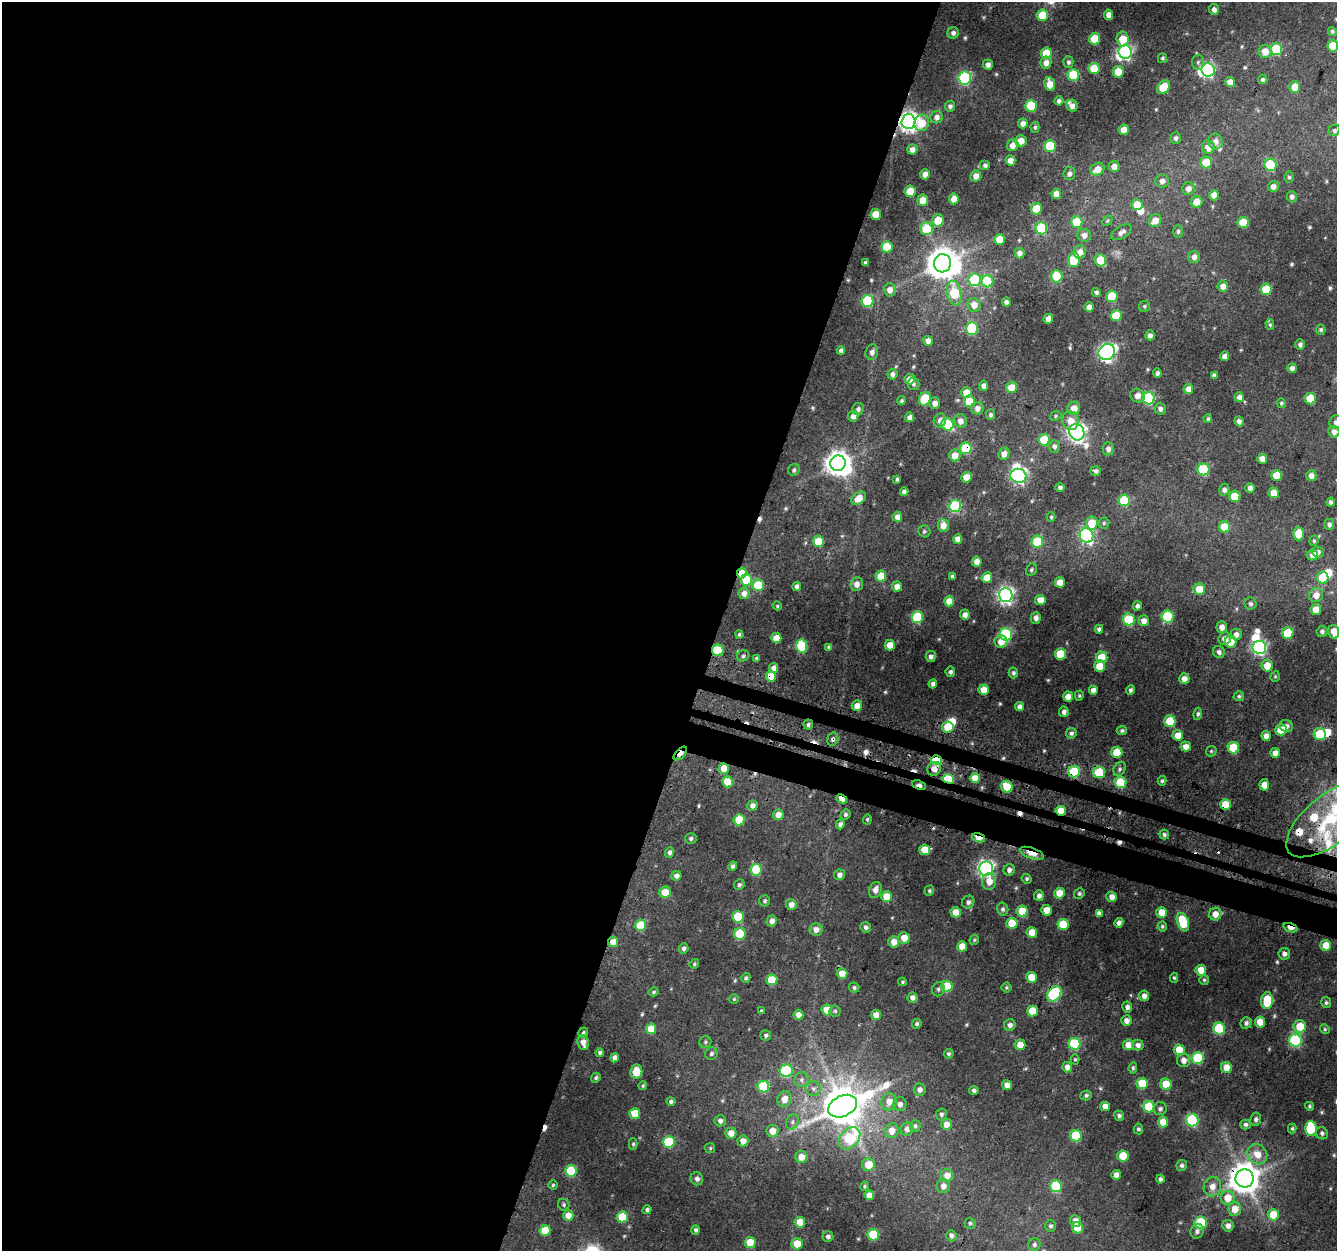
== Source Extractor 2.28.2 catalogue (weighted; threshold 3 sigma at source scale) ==
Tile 5 of 4 x 4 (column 1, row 2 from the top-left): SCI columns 31-1365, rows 2822-4070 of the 5395 x 5594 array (HDU 1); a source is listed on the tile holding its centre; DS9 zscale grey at full resolution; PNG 1339 x 1253 px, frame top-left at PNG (2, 2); each listed source drawn as its Kron ellipse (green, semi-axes under 4 px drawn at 4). Shown black and unused: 56% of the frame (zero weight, under 3 of 4 exposures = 4% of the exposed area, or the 3 px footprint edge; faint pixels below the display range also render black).
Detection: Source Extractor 2.28.2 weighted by HDU 2 'WHT'; one run over the whole footprint, this tile lists its part. Background 0.0277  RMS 0.0034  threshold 0.0153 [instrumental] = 3 sigma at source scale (4.5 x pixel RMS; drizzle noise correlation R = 1.50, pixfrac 1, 0.0396/0.0396 arcsec/px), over >= 5 px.
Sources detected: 572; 1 too faint to see at this stretch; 10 inside a brighter object's white glare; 11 cosmic-ray / hot-pixel residue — neither listed nor drawn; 6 inside a brighter listed object's ellipse — not listed separately; of the other 544, all 500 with FLUX_AUTO >= 0.476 (the completeness limit of this list) listed and drawn (44 fainter detections not listed), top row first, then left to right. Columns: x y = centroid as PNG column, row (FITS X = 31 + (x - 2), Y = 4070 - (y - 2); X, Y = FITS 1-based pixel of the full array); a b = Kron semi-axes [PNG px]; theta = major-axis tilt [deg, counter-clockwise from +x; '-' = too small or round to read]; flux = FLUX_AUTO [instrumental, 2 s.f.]
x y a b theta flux
1214 9 5 5 - 1.6
1042 15 6 5 - 12
1109 15 5 4 - 2
1332 31 4 4 - 0.69
953 33 6 5 - 1.3
1095 39 6 5 - 13
1123 39 7 6 - 7.5
1333 46 5 5 - 9.3
1276 49 6 6 - 27
1265 51 6 6 - 4.4
1125 52 7 6 - 86
1046 53 6 5 - 9.4
1162 58 5 4 - 0.66
1068 62 5 5 - 0.82
1198 62 7 6 - 0.92
1046 63 6 5 - 2.3
988 65 5 5 - 1.8
1094 68 5 5 - 11
1208 70 7 6 - 66
1118 72 5 5 - 8
1073 75 6 5 - 17
965 78 6 6 - 54
1263 79 5 4 - 0.77
1230 82 5 5 - 3
1050 84 7 5 -80 4.3
1163 87 7 5 47 7.6
1295 87 5 5 - 6.1
1059 101 4 4 - 1.1
950 106 5 5 - 1
1031 106 6 5 - 18
1072 106 6 5 - 1.9
937 117 6 6 - 1.7
908 121 7 7 - 230
922 123 8 7 - 7.5
1023 123 5 4 - 2.1
1035 127 5 4 - 0.7
1124 130 5 5 - 4.3
1334 130 6 5 - 0.75
1176 138 6 5 - 1
1021 141 6 5 - 4.3
1215 141 8 7 - 2
1013 145 6 5 - 3.5
1050 146 6 5 - 18
1208 147 7 6 - 3.4
912 149 5 5 - 2.3
1011 161 5 5 - 2.8
1206 162 6 5 - 8.9
985 165 5 5 - 0.96
1270 165 6 6 - 24
1114 166 5 5 - 2.5
1097 169 7 6 - 4.1
925 174 5 5 - 3.4
1069 174 6 5 - 1.2
976 176 5 5 - 2.7
1289 177 5 5 - 0.66
1162 181 7 6 - 1.8
1273 186 5 5 - 2.1
1188 188 6 6 - 2.1
910 191 5 5 - 9
1056 194 5 5 - 2.8
1214 195 5 5 - 3.2
1292 197 6 5 - 1.3
954 199 5 5 - 4.2
923 200 5 5 - 5.8
1197 202 6 5 - 4.9
1137 205 5 5 - 6.3
1036 209 5 5 - 11
876 214 5 5 - 7.5
938 220 6 5 - 8.6
1107 221 6 4 45 0.52
1155 221 7 6 - 4.1
1077 222 6 5 - 12
1243 223 5 5 - 10
1041 228 6 6 - 27
926 229 6 6 - 13
1178 231 6 4 89 0.79
1121 232 11 6 31 1.6
1084 235 7 6 - 2.1
1000 239 5 5 - 7.9
887 247 6 5 - 12
1080 252 7 6 - 2.4
1020 253 5 5 - 1.9
1194 257 6 5 - 1.8
1074 260 7 5 78 13
1100 260 6 5 - 11
866 262 4 4 - 0.72
942 263 9 8 - 620
1057 276 6 5 - 20
975 280 6 6 - 26
987 281 6 6 - 21
1223 286 6 5 - 2.5
1266 289 6 5 - 12
890 290 6 6 - 2.6
1096 292 5 4 - 1
954 293 12 7 -79 14
1112 296 6 5 - 15
868 301 6 6 - 25
1006 302 4 4 - 1.3
974 305 7 6 - 3.2
1145 306 6 5 - 0.62
1089 307 5 5 - 2.5
1116 315 5 5 - 12
1048 319 5 5 - 3.7
1270 325 5 4 - 0.53
972 328 6 6 - 29
1321 330 5 5 - 0.7
1150 335 5 4 - 1.5
928 341 5 4 - 2.5
1300 344 5 4 - 0.94
841 350 4 4 - 1.2
872 352 8 6 75 1.4
1107 352 8 8 - 110
1225 356 4 4 - 1.8
1292 368 5 4 - 1.5
1157 373 5 4 - 1.2
892 374 5 5 - 1.5
1214 375 4 4 - 1
910 379 5 5 - 3.1
914 384 6 6 - 0.96
984 386 5 4 - 1.5
1011 387 6 5 - 4.2
1188 389 5 5 - 3.4
966 393 5 5 - 4.5
1137 395 7 6 - 2.6
1239 397 5 4 - 1.6
1149 398 6 6 - 35
925 399 7 5 63 15
1310 399 6 5 - 14
902 401 4 4 - 0.54
969 401 6 5 - 11
935 403 6 5 - 2.4
1281 403 5 4 - 0.58
977 408 6 6 - 2.1
1074 408 6 6 - 3.3
858 409 6 6 - 1.1
1160 409 6 5 - 1.2
991 415 5 4 - 0.86
853 416 5 5 - 2.2
1056 416 6 4 23 0.52
910 417 5 4 - 1.9
1208 419 4 4 - 0.6
940 420 7 6 - 1.9
960 421 7 6 - 2.4
1070 421 9 8 - 3.5
1239 421 5 4 - 1.3
1336 422 7 6 - 1.1
948 424 6 6 - 26
1077 432 8 7 - 150
1334 432 6 5 - 1.8
1044 440 6 5 - 12
1054 446 6 5 - 1.1
966 448 6 6 - 19
1108 449 6 5 - 1.3
1004 454 6 5 - 2.5
955 455 6 5 - 4.6
1262 459 5 5 - 2.9
838 463 8 7 - 380
1203 469 6 6 - 28
794 470 6 5 - 0.82
1096 471 5 5 - 1.1
1277 475 5 5 - 8.4
1018 476 8 7 - 100
1311 476 5 5 - 2.3
966 477 5 5 - 4.9
897 479 4 3 - 0.68
1060 487 5 4 - 1
1250 488 5 4 - 1.9
1224 490 6 5 - 1.3
904 492 4 4 - 1.5
1274 493 5 5 - 4.5
1235 496 5 5 - 12
859 498 8 5 39 4.2
1124 500 6 6 - 22
1331 502 4 4 - 1.2
955 506 6 6 - 35
897 517 5 5 - 2.2
1051 517 4 4 - 0.5
1092 523 6 6 - 8.5
1104 523 5 5 - 0.59
943 525 6 5 - 3.3
1329 525 5 5 - 0.97
1225 527 6 5 - 9.8
924 531 6 5 - 0.67
1298 534 6 5 - 5.9
1086 535 7 6 - 68
958 539 5 4 - 2.5
818 541 5 5 - 9.9
1314 541 5 4 - 0.51
1037 542 6 6 - 19
1318 552 6 5 - 1.4
1312 555 5 5 - 2.5
977 562 5 5 - 3.2
1031 570 7 5 58 0.74
742 573 5 4 - 7
881 576 5 5 - 7.1
952 576 4 3 - 0.66
1323 577 6 5 - 9.9
987 578 5 5 - 5.4
746 580 6 5 - 12
1060 582 5 5 - 4
857 584 7 6 - 2.4
758 585 5 5 - 17
797 586 4 4 - 1.3
897 586 5 5 - 2.7
1199 589 5 5 - 7.4
744 593 6 5 - 2.3
1006 595 7 7 - 130
1316 595 7 7 - 2.9
1040 600 5 5 - 4
949 601 5 5 - 4.9
1250 604 6 6 - 0.87
777 606 5 4 - 0.51
1137 606 5 4 - 1.2
1316 609 5 5 - 4.4
965 615 5 5 - 1.8
1168 616 6 6 - 28
917 617 6 6 - 27
1036 618 6 5 - 1.6
1129 619 6 6 - 26
1144 621 5 5 - 2.6
1222 627 6 5 - 2.4
1099 629 4 4 - 1.1
1322 631 5 5 - 0.94
1334 632 7 5 -78 4.2
1288 633 6 5 - 13
739 634 4 4 - 0.65
1006 634 6 6 - 44
1236 634 6 5 - 1.8
776 638 5 5 - 6.5
1225 639 6 6 - 2.5
1001 642 6 6 - 3.8
1231 642 6 5 - 5.8
890 645 5 5 - 4.5
802 646 6 5 - 24
829 647 4 3 - 0.71
1259 647 7 6 - 87
718 650 6 5 - 12
1219 652 6 6 - 1.4
1060 654 5 5 - 13
743 656 6 5 - 0.81
931 656 5 5 - 1.4
1102 657 6 5 - 12
756 658 4 4 - 0.59
1100 666 6 5 - 8.3
1267 666 6 5 - 6.1
774 668 5 4 - 2.7
950 672 5 5 - 1.1
1013 673 5 4 - 0.84
771 676 5 5 - 4.4
1275 676 6 4 70 0.48
1184 679 5 5 - 3.3
933 684 4 4 - 1.3
984 690 5 5 - 4.8
1093 690 5 4 - 2.2
1130 690 4 3 - 0.84
1079 695 5 4 - 0.51
1239 696 5 5 - 0.65
1068 697 5 5 - 4.3
857 706 5 5 - 3.4
1020 707 4 4 - 1.9
1064 712 5 5 - 1.4
1198 714 6 4 82 0.62
1170 721 5 5 - 14
808 724 5 5 - 0.83
1286 726 7 6 - 1.4
948 727 5 5 - 10
1281 730 6 5 - 8.8
1122 731 5 4 - 0.78
1071 733 5 5 - 0.88
1320 734 6 6 - 16
1178 735 5 5 - 4.5
1266 736 5 4 - 2.1
833 739 7 5 75 1.1
1186 746 5 5 - 2.7
1233 748 6 5 - 18
1211 751 6 5 - 0.52
1117 752 5 5 - 10
680 753 8 4 46 6.9
1275 753 5 5 - 2.6
936 760 5 4 - 31
724 768 5 5 - 5.1
934 769 7 6 - 3
1119 769 7 5 64 0.9
1074 772 6 5 - 24
1099 772 6 6 - 17
975 778 5 5 - 5.5
948 779 6 4 -14 22
1162 781 5 4 - 0.59
728 782 5 5 - 7.2
1121 782 6 5 - 22
919 785 7 4 -19 2.1
1264 785 6 5 - 4
1007 787 6 5 - 11
842 799 5 4 - 5.4
1225 804 5 5 - 6.8
752 806 5 5 - 1.9
1061 811 5 5 - 7.3
845 814 5 5 - 0.83
778 815 5 5 - 3
867 819 5 4 - 0.49
1331 819 54 24 39 31
739 820 5 5 - 11
840 824 5 4 - 1.3
1164 834 5 4 - 0.88
691 838 6 5 - 0.84
979 838 7 4 -18 8
925 850 5 5 - 6.9
669 852 5 4 - 1.2
1032 853 13 5 -19 6.9
733 866 5 4 - 0.98
986 869 7 7 - 120
756 870 6 5 - 16
1009 870 6 5 - 1.4
839 875 5 5 - 1.7
676 876 5 5 - 1.6
1027 879 5 4 - 0.63
989 882 8 7 - 3.5
739 885 5 5 - 0.88
875 890 8 6 69 2.3
929 891 5 4 - 0.56
665 892 6 5 - 5.6
1059 893 5 5 - 5.8
1079 894 5 5 - 0.68
1039 896 5 5 - 1.4
887 897 5 5 - 8
1112 897 5 5 - 2.1
765 901 5 5 - 0.66
968 902 6 6 - 1.1
791 905 5 5 - 2.5
1003 909 6 5 - 0.92
1046 910 5 5 - 5.2
1022 911 5 5 - 10
956 912 5 5 - 5.2
1161 912 5 5 - 5.2
1099 913 4 4 - 1.4
1215 914 6 6 - 3.1
738 917 6 5 - 14
772 921 5 5 - 1.9
1183 922 9 5 -70 18
1012 923 5 5 - 9.1
1119 923 5 4 - 1.3
1063 924 5 5 - 14
640 925 5 5 - 12
1162 926 5 4 - 0.59
866 927 5 5 - 1
1290 928 7 4 -19 4.7
816 929 6 6 - 2.4
1032 933 5 5 - 6.5
740 934 6 6 - 16
904 938 6 5 - 4.1
974 940 5 4 - 0.53
613 942 5 5 - 3.9
894 942 5 5 - 3.5
1326 945 5 5 - 5.3
962 946 5 5 - 5.3
683 948 5 5 - 1.1
1284 954 6 6 - 1.4
694 964 5 4 - 0.56
1201 970 5 5 - 5.9
842 974 5 5 - 5.4
1032 977 5 5 - 7.5
746 978 5 4 - 0.62
1174 978 5 4 - 0.49
772 980 5 5 - 11
1204 980 5 5 - 0.5
902 982 4 4 - 0.48
947 986 5 5 - 16
854 987 5 5 - 0.72
1006 987 5 5 - 0.55
938 989 7 6 - 0.8
653 992 5 4 - 0.6
1054 994 8 6 52 46
1144 996 5 5 - 1.9
912 998 5 5 - 1.8
734 999 5 5 - 0.49
1267 1001 8 6 86 13
1326 1003 5 5 - 0.66
1127 1007 5 5 - 1.2
827 1010 5 5 - 6.2
761 1011 3 3 - 0.54
835 1011 5 5 - 0.6
1032 1011 5 5 - 7.3
798 1015 5 5 - 2.6
876 1015 5 5 - 3
1126 1021 5 5 - 2
1260 1022 5 5 - 4.9
1246 1023 6 5 - 1
917 1024 5 4 - 0.67
1010 1025 6 5 - 1.3
1300 1026 6 6 - 6.7
651 1029 5 5 - 8.3
1219 1029 6 6 - 27
1325 1029 5 4 - 0.49
583 1033 5 4 - 0.6
766 1035 5 5 - 0.87
1295 1040 6 6 - 43
583 1042 8 5 -79 2.2
705 1042 6 5 - 0.67
1075 1044 6 6 - 30
1020 1045 5 5 - 4.1
1129 1045 5 5 - 4.5
1138 1045 6 5 - 1.5
1179 1050 5 5 - 7.9
600 1053 4 4 - 0.86
711 1054 6 6 - 0.92
949 1054 5 4 - 0.68
615 1058 5 4 - 1.5
1198 1058 6 6 - 28
1075 1059 5 4 - 0.48
1183 1060 7 6 - 2.4
1067 1067 5 5 - 2.2
1133 1068 6 4 83 0.62
1227 1068 5 5 - 5.2
786 1071 6 6 - 28
636 1072 7 6 - 6.4
596 1078 5 4 - 0.69
801 1080 7 7 - 1.3
1142 1084 5 5 - 12
1166 1084 5 5 - 7.8
1007 1085 5 5 - 2.8
643 1086 4 3 - 0.52
763 1087 6 6 - 23
813 1089 7 7 - 1.3
920 1090 6 6 - 1.6
974 1091 5 4 - 0.97
1086 1095 5 5 - 0.76
784 1099 8 7 - 3.5
671 1101 5 4 - 0.88
889 1102 8 7 - 3.1
900 1104 7 6 - 1.6
843 1106 15 10 25 1300
1105 1106 5 4 - 2.5
1309 1106 4 4 - 0.54
1149 1107 6 5 - 14
1160 1109 7 6 - 1
635 1114 5 5 - 8
941 1114 6 5 - 0.97
1119 1116 5 5 - 0.97
1256 1119 7 5 80 1
1192 1120 6 6 - 39
720 1121 5 5 - 1.4
792 1122 8 6 66 1.1
1163 1122 5 5 - 5.4
946 1124 5 5 - 3
1245 1124 5 5 - 1.1
915 1126 6 5 - 0.72
1292 1128 5 4 - 0.57
1311 1128 7 6 - 22
907 1129 6 6 - 2.1
1138 1129 5 5 - 0.69
772 1131 6 6 - 4.4
892 1131 7 6 - 3.2
731 1133 5 5 - 3.6
1322 1133 6 6 - 0.91
1076 1136 6 6 - 20
849 1138 13 9 48 26
743 1141 5 5 - 3
669 1142 6 6 - 26
633 1144 5 4 - 0.55
710 1148 5 5 - 0.5
1257 1154 11 9 -47 4.6
1123 1156 5 5 - 9.3
801 1157 6 6 - 3.3
868 1165 6 6 - 6.3
1182 1165 5 5 - 0.91
571 1171 6 5 - 22
947 1175 6 6 - 3.1
1116 1175 5 4 - 2.3
1245 1178 9 9 - 650
697 1179 6 6 - 1.3
1160 1179 4 4 - 0.97
553 1185 4 4 - 0.5
864 1186 5 4 - 0.5
943 1186 7 6 - 2.1
1056 1186 6 6 - 21
1212 1187 10 8 72 3.1
869 1195 5 5 - 2.9
1228 1198 7 7 - 5.7
564 1205 6 5 - 0.68
1235 1209 7 6 - 4.7
647 1210 4 4 - 0.92
568 1215 5 5 - 3.3
1273 1215 5 5 - 8.5
622 1217 5 5 - 13
1075 1221 6 5 - 2.6
800 1222 5 5 - 6.1
1201 1222 6 6 - 28
970 1223 5 5 - 0.73
1051 1226 6 5 - 0.82
1228 1226 6 5 - 1.7
1078 1228 5 5 - 7.4
545 1230 5 5 - 11
696 1230 5 4 - 0.95
1197 1231 7 6 - 1.3
873 1235 6 6 - 20
951 1236 6 5 - 1.3
828 1237 5 5 - 1.2
750 1243 5 5 - 11
797 1244 5 5 - 7.5
1034 1245 6 6 - 0.93
Overlapping masked pixels (flux is a lower limit): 30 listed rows (the first 20) at x y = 908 121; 966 448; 1018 476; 742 573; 718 650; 771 676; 948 727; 833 739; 680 753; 936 760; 724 768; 934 769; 1074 772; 948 779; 919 785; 1007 787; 842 799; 1225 804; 1061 811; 1331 819
Isophote crosses this tile's border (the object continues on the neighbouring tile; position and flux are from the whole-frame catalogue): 5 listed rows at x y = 1332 31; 1333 46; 1336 422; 1334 632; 1331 819